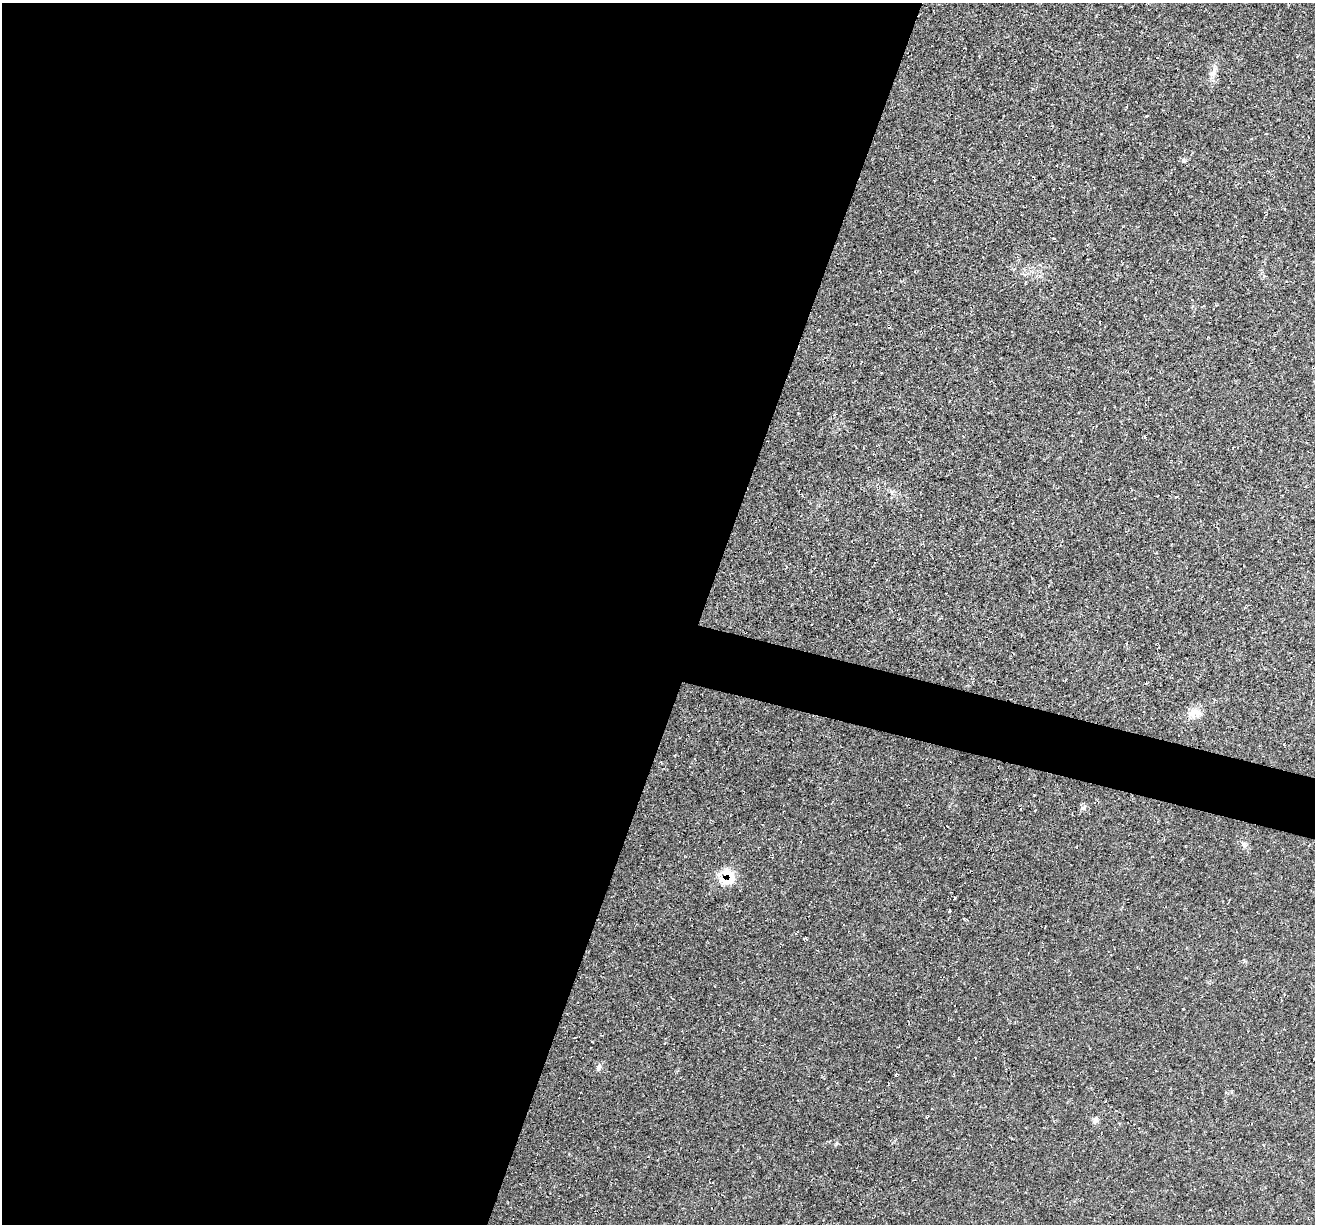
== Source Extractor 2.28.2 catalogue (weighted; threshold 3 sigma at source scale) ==
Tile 5 of 4 x 4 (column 1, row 2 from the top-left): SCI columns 1-1313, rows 2573-3794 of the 5255 x 5276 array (HDU 1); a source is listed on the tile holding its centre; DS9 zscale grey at full resolution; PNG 1317 x 1226 px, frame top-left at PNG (2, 3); no overlay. Shown black and unused: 56% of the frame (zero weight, under 2 of 3 exposures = <1% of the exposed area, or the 3 px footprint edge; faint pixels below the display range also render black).
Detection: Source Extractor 2.28.2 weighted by HDU 2 'WHT'; one run over the whole footprint, this tile lists its part. Background 0.0231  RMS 0.0062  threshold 0.0277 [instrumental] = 3 sigma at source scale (4.5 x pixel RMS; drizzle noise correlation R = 1.50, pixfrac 1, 0.05/0.05 arcsec/px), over >= 5 px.
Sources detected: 11; all 11 listed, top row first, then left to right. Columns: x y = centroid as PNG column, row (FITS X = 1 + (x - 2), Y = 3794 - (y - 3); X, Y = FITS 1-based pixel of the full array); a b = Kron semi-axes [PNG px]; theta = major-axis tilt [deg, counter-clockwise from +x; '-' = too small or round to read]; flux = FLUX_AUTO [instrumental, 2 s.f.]
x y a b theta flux
1213 72 16 7 70 4.1
1184 160 6 6 - 1.3
1195 713 20 10 1 6.3
1083 808 7 5 43 1.4
1244 844 9 5 -88 1.7
728 877 21 19 59 15
954 898 3 3 - 1.9
949 911 4 3 - 2.3
1183 1009 2 2 - 0.43
599 1067 11 6 64 1.9
1095 1120 10 7 82 2.1
Overlapping masked pixels (flux is a lower limit): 1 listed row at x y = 728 877